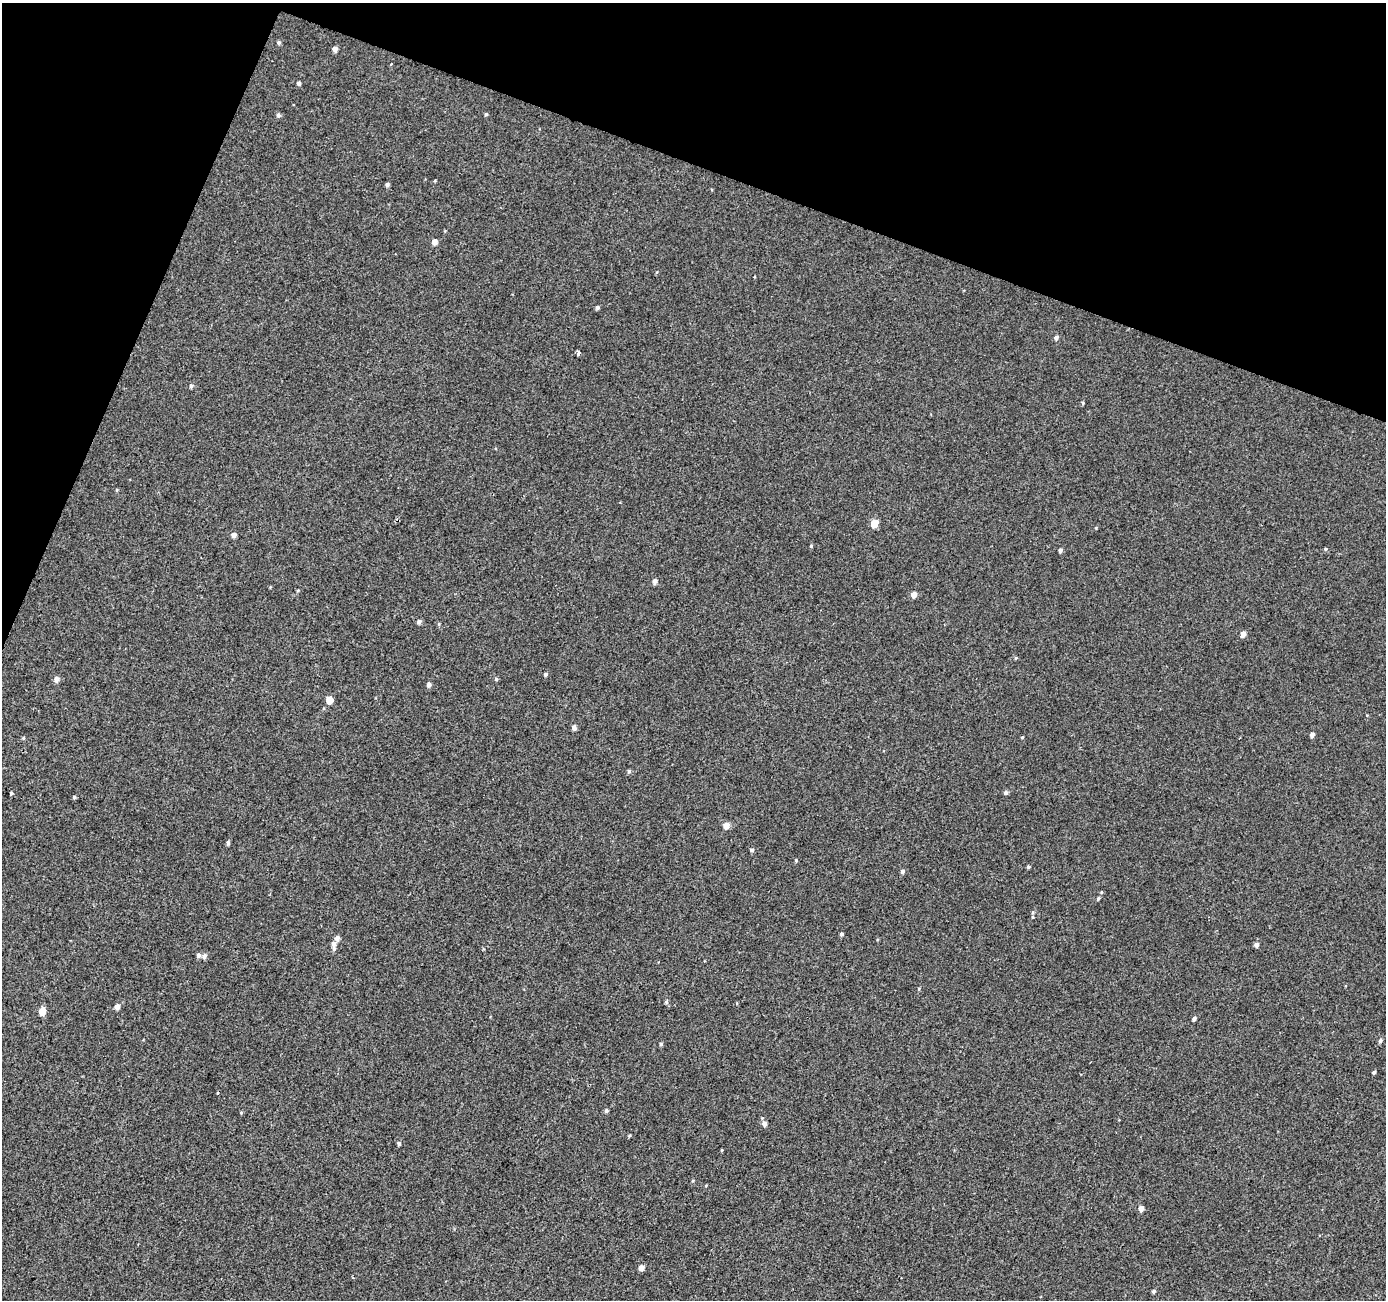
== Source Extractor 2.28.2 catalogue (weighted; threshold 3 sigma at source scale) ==
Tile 2 of 4 x 4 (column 2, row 1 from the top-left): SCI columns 1390-2773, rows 4170-5467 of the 5541 x 5676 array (HDU 1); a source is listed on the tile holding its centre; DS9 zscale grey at full resolution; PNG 1388 x 1302 px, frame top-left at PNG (2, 3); no overlay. Shown black and unused: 18% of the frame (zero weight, under 2 of 3 exposures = <1% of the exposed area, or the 3 px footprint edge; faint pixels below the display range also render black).
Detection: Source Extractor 2.28.2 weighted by HDU 2 'WHT'; one run over the whole footprint, this tile lists its part. Background -5.98e-04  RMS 0.0041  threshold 0.0186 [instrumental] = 3 sigma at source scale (4.5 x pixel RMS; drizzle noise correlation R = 1.50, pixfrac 1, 0.0396/0.0396 arcsec/px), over >= 5 px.
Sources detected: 69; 1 inside a brighter listed object's ellipse — not listed separately; the other 68 listed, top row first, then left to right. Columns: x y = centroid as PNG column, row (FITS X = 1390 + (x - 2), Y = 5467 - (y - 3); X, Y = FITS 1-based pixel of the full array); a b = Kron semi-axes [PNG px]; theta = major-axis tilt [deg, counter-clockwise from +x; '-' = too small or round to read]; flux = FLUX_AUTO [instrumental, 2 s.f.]
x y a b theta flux
279 42 5 5 - 0.7
335 49 5 5 - 1.8
391 64 3 2 - 0.47
299 83 4 4 - 0.83
486 114 4 4 - 0.54
278 115 5 5 - 0.87
387 185 4 4 - 0.9
434 242 5 5 - 2.6
597 307 4 4 - 0.81
1056 337 5 5 - 1
578 353 3 3 - 20
191 386 5 4 - 0.96
1083 403 5 3 - 0.43
874 523 5 5 - 8.5
233 535 5 4 - 1.9
811 546 4 4 - 0.43
1326 549 4 4 - 0.47
1060 550 4 4 - 1
655 581 5 4 - 1.7
914 594 5 5 - 2.9
419 622 5 4 - 1.1
439 624 5 3 - 0.41
1243 634 5 4 - 2.7
1016 658 4 4 - 0.44
546 674 5 4 - 0.65
56 679 5 5 - 1.9
496 679 4 4 - 0.6
429 685 5 5 - 1.3
329 700 5 5 - 6.3
574 727 5 5 - 1.5
1312 735 4 4 - 1.5
1022 737 4 4 - 0.35
23 738 4 4 - 0.47
629 771 4 4 - 0.72
11 793 3 3 - 0.46
1006 793 5 5 - 0.88
74 797 4 4 - 0.6
726 825 5 5 - 3.9
228 843 5 4 - 0.85
752 850 4 4 - 0.68
796 860 4 3 - 0.48
1028 867 4 3 - 0.61
903 872 5 5 - 0.78
1098 899 5 3 - 0.56
1032 917 4 3 - 0.4
841 934 4 3 - 0.76
337 938 5 5 - 1.6
333 944 5 5 - 1.6
1256 945 4 4 - 1.5
198 955 5 5 - 1.1
204 956 6 5 - 1.3
666 1002 5 5 - 0.66
117 1006 5 4 - 2.2
42 1011 5 5 - 7.1
1194 1019 4 4 - 1.1
1380 1041 4 4 - 1.2
661 1044 5 4 - 0.52
1374 1072 4 3 - 0.73
217 1093 3 3 - 0.6
606 1111 5 5 - 0.66
241 1113 5 3 - 0.34
764 1124 5 5 - 1.8
629 1136 4 3 - 0.51
399 1143 5 4 - 0.81
722 1150 4 3 - 0.3
1141 1208 5 4 - 2.5
641 1268 5 4 - 2.5
1153 1291 4 4 - 0.8